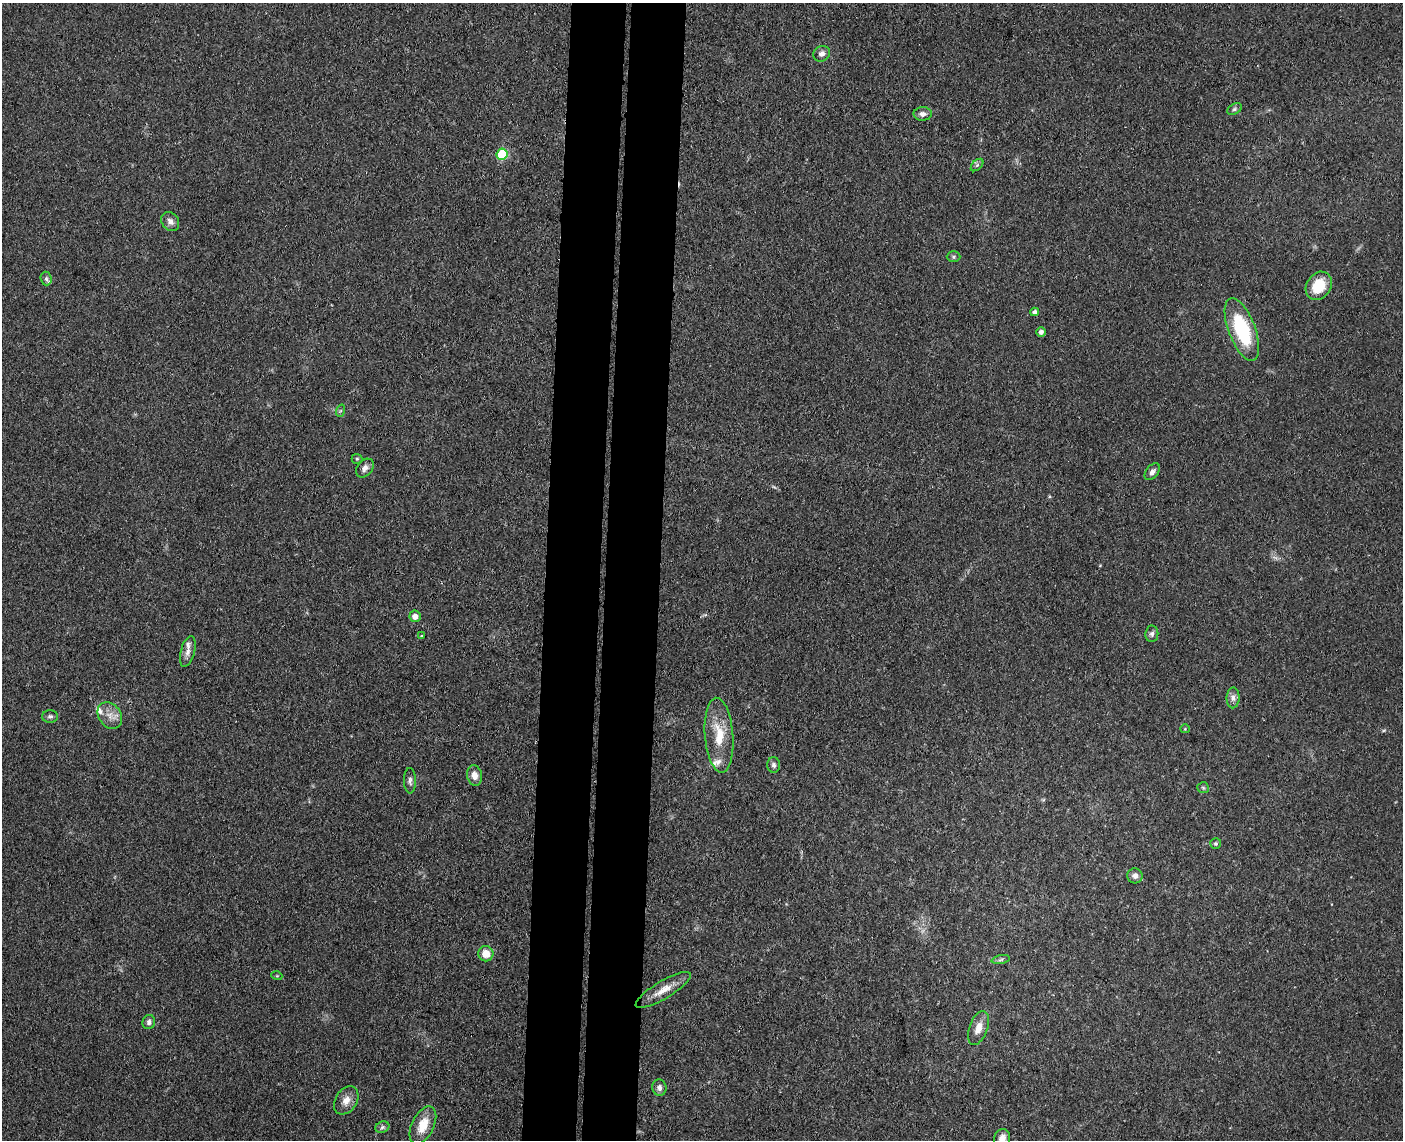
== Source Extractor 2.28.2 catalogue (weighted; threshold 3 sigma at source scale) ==
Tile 8 of 3 x 4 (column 2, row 3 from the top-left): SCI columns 1675-3075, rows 1146-2283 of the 4640 x 4568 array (HDU 1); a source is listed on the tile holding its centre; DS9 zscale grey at full resolution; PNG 1405 x 1142 px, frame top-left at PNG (2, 3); each listed source drawn as its Kron ellipse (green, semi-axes under 4 px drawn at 4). Shown black and unused: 8% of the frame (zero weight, under 3 of 4 exposures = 5% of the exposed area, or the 3 px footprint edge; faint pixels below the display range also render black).
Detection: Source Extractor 2.28.2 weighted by HDU 2 'WHT'; one run over the whole footprint, this tile lists its part. Background 0.13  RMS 0.0071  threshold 0.0321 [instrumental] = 3 sigma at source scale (4.5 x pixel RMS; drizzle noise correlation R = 1.50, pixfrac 1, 0.05/0.05 arcsec/px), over >= 5 px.
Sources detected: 46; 4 inside a brighter listed object's ellipse — not listed separately; the other 42 listed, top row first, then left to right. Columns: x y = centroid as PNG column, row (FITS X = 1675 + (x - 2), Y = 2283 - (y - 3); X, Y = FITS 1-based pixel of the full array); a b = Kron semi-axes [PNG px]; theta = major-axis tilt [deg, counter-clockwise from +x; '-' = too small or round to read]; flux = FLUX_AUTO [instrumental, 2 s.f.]
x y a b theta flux
822 54 8 7 - 3.5
1234 109 8 5 27 1.4
923 114 9 7 1 3.3
502 154 6 5 - 36
977 165 7 4 45 1.5
170 222 10 8 -52 3.7
954 257 7 5 0 1.3
46 279 7 5 -86 1.5
1319 286 15 12 55 19
1035 312 4 4 - 2.2
1242 330 33 13 -69 51
1041 332 5 5 - 2.6
340 411 6 4 71 0.97
357 459 5 5 - 0.92
365 468 10 7 52 3.3
1152 472 9 6 51 2.9
415 616 6 5 - 4.7
1152 634 8 6 82 2
422 636 3 2 - 1.6
188 651 16 7 75 4.2
1233 698 10 6 90 3.2
110 715 14 11 -53 6.8
50 716 8 6 1 1.8
1185 729 5 4 - 0.74
719 735 37 14 -85 21
774 765 8 6 -89 2.1
475 775 10 7 -79 5.4
410 781 13 6 -89 2.4
1203 788 6 5 - 1.2
1216 844 5 5 - 1.2
1135 876 7 7 - 4
486 954 8 7 - 8.9
1001 960 9 4 10 1.5
277 976 5 3 - 0.71
663 990 32 9 31 10
149 1022 7 6 - 2.4
978 1028 18 9 70 7.9
659 1087 8 7 - 2.9
346 1100 15 10 58 6.7
423 1125 20 11 64 14
382 1127 7 5 22 1.6
1002 1138 9 8 - 4.8
Isophote crosses this tile's border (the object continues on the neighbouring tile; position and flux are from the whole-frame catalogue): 1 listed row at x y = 1002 1138